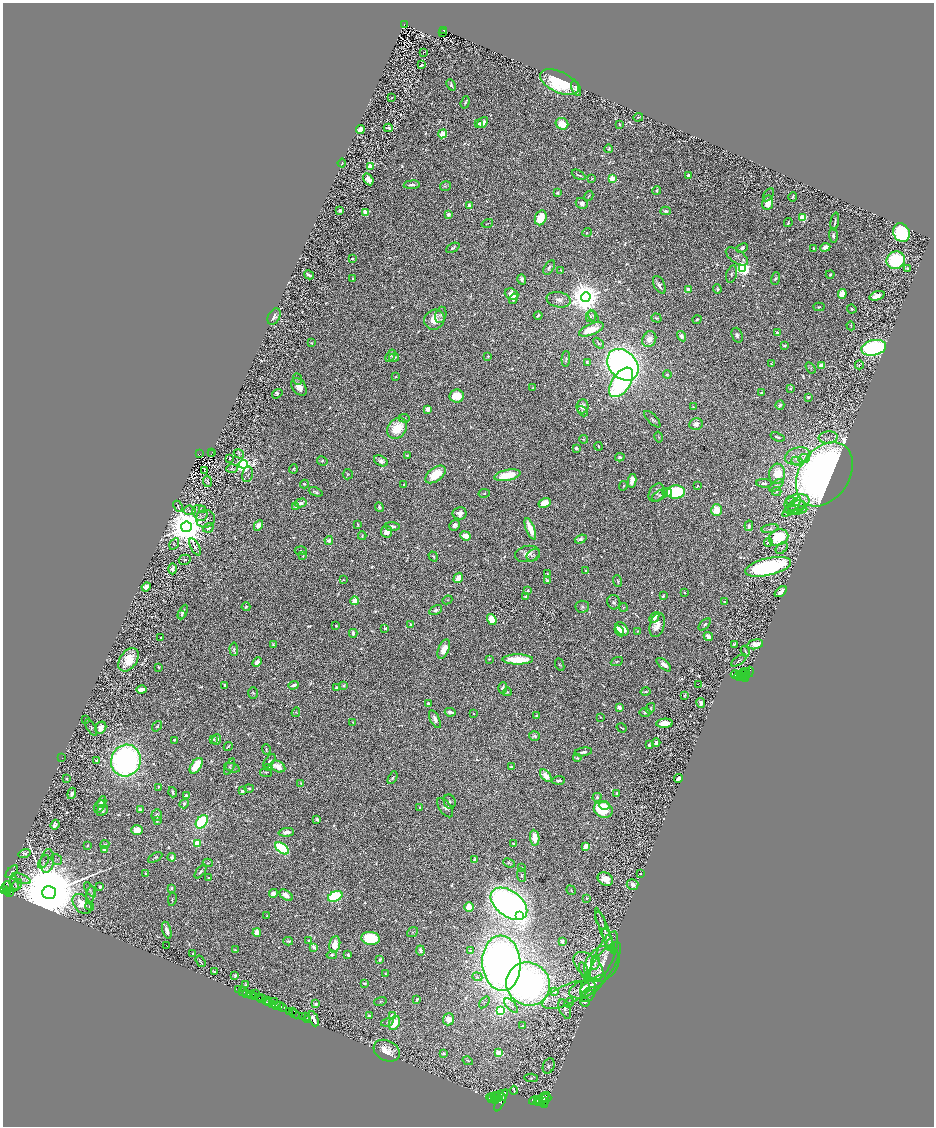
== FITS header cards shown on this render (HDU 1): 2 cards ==
NAXIS1  =                 1863
NAXIS2  =                 2248

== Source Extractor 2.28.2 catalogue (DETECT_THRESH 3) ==
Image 1863 x 2248 px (HDU 1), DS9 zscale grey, zoomed out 1/2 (1 PNG px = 2 x 2 image px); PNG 936 x 1128 px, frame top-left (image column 2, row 2247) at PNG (3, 3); each listed source drawn as its Kron ellipse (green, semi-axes under 4 px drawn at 4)
Background 0.554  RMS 0.013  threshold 0.0388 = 3 sigma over >= 5 px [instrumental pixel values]
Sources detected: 1805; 274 cannot appear on this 1/2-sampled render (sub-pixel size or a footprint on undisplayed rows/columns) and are neither listed nor drawn; of the other 1531, the 500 brightest by FLUX_AUTO listed and drawn (1031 fainter detections omitted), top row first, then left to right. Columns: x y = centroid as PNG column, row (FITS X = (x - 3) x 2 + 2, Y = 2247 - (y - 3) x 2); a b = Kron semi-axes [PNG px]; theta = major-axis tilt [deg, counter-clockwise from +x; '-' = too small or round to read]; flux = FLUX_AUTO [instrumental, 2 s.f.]
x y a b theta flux
404 24 3 2 - 41
444 30 3 2 - 42
442 32 2 1 - 5.4
423 53 2 1 - 5.7
421 65 4 2 - 6.1
559 82 21 10 -25 210
451 85 6 2 -66 7.6
576 88 8 4 -67 9.6
392 98 2 2 - 3.8
465 102 6 3 72 4.8
638 117 5 2 - 3.7
483 122 6 4 48 25
478 123 3 2 - 5.8
562 124 6 5 - 58
619 124 2 2 - 4.7
388 128 4 2 - 6.3
360 130 4 3 - 36
442 134 5 4 - 62
609 149 4 3 - 4.9
342 163 4 2 - 3.6
370 166 3 2 - 120
578 175 7 2 -28 5.3
688 175 3 2 - 8.8
368 179 6 4 -60 23
592 179 3 2 - 4.1
612 179 3 3 - 150
412 185 8 2 5 12
445 186 5 4 - 4.7
657 191 4 3 - 4.3
557 193 4 4 - 5.1
768 195 7 3 56 3.8
589 196 5 2 - 3.9
793 197 5 2 - 4
582 203 6 5 - 14
768 203 7 5 82 57
470 206 4 3 - 23
340 211 3 3 - 12
666 211 5 3 - 9.7
366 213 3 3 - 170
448 214 4 3 - 13
541 218 7 5 68 76
802 218 3 3 - 260
788 222 4 3 - 4.5
835 222 9 2 82 7.1
487 223 6 3 15 3.6
587 232 5 3 - 3.9
901 233 10 8 -67 340
833 236 7 4 -89 7.7
825 247 5 4 - 21
453 248 7 3 28 5.7
742 248 6 4 26 7.9
814 249 3 2 - 13
737 256 13 6 -34 12
352 258 3 2 - 3.6
896 260 9 8 - 240
549 268 8 4 59 11
743 268 4 3 - 1400
907 268 4 4 - 4.3
561 270 3 3 - 3.9
731 274 9 5 74 7.8
830 274 4 3 - 5.5
309 275 5 2 - 14
352 278 4 3 - 3.9
775 278 6 4 71 6.6
522 279 5 4 - 16
659 285 9 5 -63 15
688 289 3 3 - 23
717 289 5 3 - 5.5
512 294 7 5 -22 39
842 294 5 4 - 68
877 296 8 4 19 41
586 297 5 5 - 8500
513 299 5 4 - 16
559 300 12 7 -10 16
819 307 5 3 - 4.3
852 309 5 4 - 3.6
441 315 8 5 74 8
274 316 9 5 59 13
538 316 4 3 - 4.8
591 316 5 5 - 5.2
593 316 7 2 -59 3.6
656 318 5 3 - 5.6
697 319 5 3 - 5.3
434 320 10 9 - 46
851 326 4 3 - 4.2
591 329 13 5 23 59
777 333 2 2 - 27
737 335 8 5 -70 11
681 336 5 4 - 11
649 339 8 6 62 20
311 343 4 2 - 4.7
598 343 6 4 -45 4.4
784 346 4 3 - 4.6
874 348 12 7 12 720
391 356 7 3 60 4.1
488 356 3 3 - 6.2
394 357 5 3 - 6.2
566 359 8 4 88 5.9
587 362 3 3 - 6.6
772 364 3 2 - 4.2
623 365 17 13 -47 2100
859 365 4 4 - 3.9
821 366 3 3 - 60
811 368 6 4 -56 4.1
667 374 4 3 - 4.8
396 377 2 2 - 7.7
297 379 6 4 -68 3.8
621 382 17 9 56 500
299 387 10 6 -56 30
533 388 2 2 - 7.3
790 389 3 2 - 8.1
761 393 3 2 - 7.9
277 394 6 4 34 5.9
457 396 7 6 - 63
808 397 2 2 - 18
780 405 4 3 - 8.7
582 406 7 6 - 19
693 407 4 2 - 3.8
427 409 4 3 - 20
582 411 6 3 -47 4.5
404 418 6 3 -5 3.8
652 419 10 4 -45 8.1
696 424 7 6 - 19
397 428 11 9 51 110
659 437 5 3 - 3.8
777 437 7 3 -20 7.8
828 437 9 6 4 11
583 439 4 3 - 4.5
599 446 4 2 - 3.6
576 448 3 3 - 11
212 452 2 2 - 20
199 454 3 2 - 36
211 454 2 2 - 48
239 454 5 3 - 3.5
407 455 3 2 - 3.5
797 456 13 8 15 23
620 457 4 4 - 8.5
230 459 2 2 - 45
804 459 6 4 6 7.4
322 461 5 4 - 4.9
381 461 7 5 -28 15
797 461 6 4 -22 6.3
243 464 4 4 - 2300
232 468 6 3 4 3.7
293 469 4 4 - 4.4
204 470 2 2 - 34
248 474 8 5 79 7.5
348 474 5 5 - 3.5
435 474 12 6 37 96
777 474 10 8 85 67
824 474 35 25 55 2900
507 475 13 5 11 89
207 481 6 3 -80 6
632 481 7 4 80 37
764 483 8 4 -2 7.7
304 484 4 3 - 4.7
404 485 3 2 - 4
776 485 8 4 41 7.5
623 486 5 2 - 3.7
698 486 3 2 - 5.3
316 492 7 3 -23 7.5
667 492 4 4 - 29
676 492 9 6 3 230
776 492 5 4 - 4.5
484 493 5 4 - 4.1
657 493 10 7 57 13
660 495 9 4 31 7
791 501 5 4 - 5.2
797 502 13 8 16 22
301 503 6 3 14 12
544 503 6 4 30 51
178 506 6 2 -67 4.2
295 507 3 2 - 4.1
379 507 5 3 - 7.5
792 507 12 4 47 11
796 507 9 6 30 16
189 510 6 5 - 6.9
203 510 2 2 - 14
716 510 6 5 - 58
796 510 11 4 4 14
200 513 8 7 - 8.5
460 513 7 6 - 23
205 519 9 9 - 19
258 525 5 4 - 33
358 525 4 2 - 4
455 525 6 4 44 12
392 526 7 3 -4 11
749 526 5 3 - 8
186 527 5 5 - 14000
208 528 5 4 - 15
530 529 11 4 -68 53
770 529 8 4 11 7.5
386 532 6 5 - 21
362 536 4 3 - 4
465 536 5 4 - 34
778 537 10 8 23 170
581 539 6 4 20 11
329 540 4 4 - 13
768 542 4 3 - 7.6
174 544 6 4 57 4.8
195 547 9 4 -62 9.1
782 548 7 4 44 5.8
301 551 6 3 -5 4.2
527 554 12 8 12 23
533 555 7 5 36 5.6
303 556 3 3 - 5.7
433 556 5 3 - 4.3
185 560 6 5 - 4.7
768 567 23 8 13 690
173 569 5 3 - 12
586 571 3 2 - 4.8
547 574 3 2 - 4.2
458 578 5 3 - 60
343 579 2 2 - 4.3
547 581 4 3 - 8.8
618 581 6 3 -70 4.3
146 587 5 4 - 20
527 591 3 2 - 7.4
781 592 7 3 38 37
684 593 2 2 - 4.3
663 596 3 2 - 5.5
526 597 4 2 - 7
447 600 5 3 - 3.5
355 601 4 3 - 54
614 602 7 6 - 8.8
725 602 2 2 - 17
246 607 4 3 - 4.1
582 607 7 6 - 7.2
623 607 4 3 - 3.5
436 610 7 4 28 8.6
183 612 8 4 62 10
182 615 4 3 - 4.4
654 617 6 4 49 20
492 619 6 4 -53 52
411 625 3 2 - 11
657 625 12 7 74 36
705 625 7 4 46 5.6
336 626 3 2 - 4.2
385 628 2 2 - 20
622 629 8 5 -48 66
619 631 6 3 -58 32
637 631 2 2 - 5.6
353 633 4 2 - 9.4
708 636 5 3 - 27
161 637 2 2 - 3.5
734 644 3 3 - 3.9
755 644 8 4 12 23
273 645 4 3 - 3.7
234 649 7 4 -87 4.8
444 649 10 5 67 38
745 651 5 2 - 4.9
489 659 4 3 - 4.1
518 659 15 5 0 130
128 660 13 8 55 79
739 660 9 2 35 3.8
617 661 6 3 24 4.6
257 662 5 4 - 22
560 665 6 4 -68 4
664 665 9 4 -41 17
159 667 3 2 - 3.7
749 672 5 3 - 1300
743 673 5 2 - 3300
746 673 5 2 - 2100
736 675 5 3 - 1600
739 676 5 2 - 2500
746 676 4 3 - 1900
741 677 3 2 - 1900
746 679 3 2 - 1100
698 684 2 1 - 33
225 685 4 2 - 5.2
293 685 5 2 - 15
344 686 3 3 - 5.4
336 688 2 2 - 31
503 688 5 4 - 14
141 690 5 3 - 36
507 692 4 4 - 4.7
646 692 5 2 - 6.6
253 693 6 4 89 4.8
684 695 3 2 - 5.5
701 703 5 3 - 15
428 704 3 3 - 4.1
619 707 2 2 - 50
650 708 5 4 - 4.1
296 712 5 4 - 3.9
450 712 5 3 - 15
645 712 5 4 - 6.6
474 714 2 2 - 5.1
536 716 3 3 - 7.4
600 717 2 2 - 8.6
435 719 10 4 -64 14
86 720 3 2 - 5.6
353 722 3 2 - 3.5
665 723 8 4 3 62
157 726 6 3 50 4.5
91 727 9 4 -59 6.3
101 728 6 5 - 19
622 728 5 2 - 3.5
534 736 5 4 - 6.3
213 739 3 3 - 4.3
216 739 5 3 - 11
174 740 3 3 - 4.1
656 743 4 3 - 19
649 745 4 3 - 7.9
228 746 5 2 - 3.8
266 750 5 3 - 4.5
583 752 9 3 9 9.8
62 758 2 1 - 33
577 758 4 3 - 5.3
97 760 3 2 - 4
126 761 16 14 67 1100
269 761 8 3 50 5.7
196 766 9 5 55 85
230 767 9 4 64 5.4
269 767 4 3 - 11
278 767 8 5 -28 49
511 767 4 3 - 9.4
232 768 8 4 -15 5.8
266 772 6 4 -10 3.6
546 776 7 4 -49 36
393 778 7 4 62 5.1
678 778 4 3 - 16
67 779 2 2 - 4.1
559 780 6 3 4 9.9
301 783 4 3 - 3.6
159 787 3 3 - 4.1
249 788 5 3 - 5.8
242 791 3 3 - 7.7
173 792 5 3 - 6
72 793 6 4 72 13
617 793 4 4 - 5.2
186 796 2 2 - 39
597 797 4 4 - 6.4
102 802 6 3 62 15
450 802 7 6 - 7.9
184 804 5 3 - 8.5
604 805 5 2 - 20
99 806 7 4 55 18
419 808 2 2 - 4.4
445 808 11 5 -55 11
140 809 2 2 - 31
102 810 6 4 43 6.9
603 810 10 7 -24 150
157 815 6 5 - 8.9
317 819 3 3 - 7.8
157 821 4 3 - 3.7
202 822 7 5 51 230
55 825 5 4 - 7.5
137 830 6 5 - 43
286 832 8 4 5 23
535 838 8 4 -82 51
197 843 3 3 - 180
105 844 4 3 - 4.1
513 844 4 2 - 6.1
87 845 3 2 - 3.7
586 846 4 4 - 28
282 848 8 4 -38 430
105 849 2 2 - 38
25 853 6 4 17 6.1
155 857 8 3 30 4.4
172 857 4 3 - 13
57 859 6 5 - 4.4
475 860 3 3 - 21
47 861 12 6 81 7.7
44 862 7 3 55 3.6
208 863 5 4 - 3.6
509 863 6 3 -25 4.4
521 868 3 3 - 4.8
201 871 8 3 51 7.4
12 872 8 4 47 5.4
146 874 4 3 - 7.6
640 874 3 3 - 3.8
522 875 7 4 -81 6.8
208 878 2 2 - 8.8
21 879 10 4 -20 9.4
605 879 8 6 -28 51
15 883 7 4 -75 4.8
16 885 7 3 48 5.4
633 885 6 5 - 17
7 887 6 3 87 870
100 887 3 3 - 6
172 888 4 3 - 5.9
3 889 2 2 - 760
90 890 8 4 -56 6.6
571 890 5 3 - 4
7 891 4 2 - 310
49 892 7 6 - 100000
10 893 3 2 - 130
273 893 4 4 - 19
90 895 9 3 78 5.3
286 895 7 4 -38 26
335 896 8 5 27 310
587 898 2 2 - 18
172 899 6 3 80 4.6
82 904 11 8 -49 57
509 904 21 12 -37 2200
90 906 4 3 - 3.9
469 907 5 4 - 52
520 915 3 3 - 50
266 916 4 2 - 3.7
601 921 9 2 -69 4.7
167 930 9 3 -74 17
605 931 24 3 -69 17
412 932 6 4 40 4.1
257 933 4 4 - 40
370 938 9 6 -6 200
608 938 11 3 -71 11
288 941 5 2 - 7.3
308 941 2 2 - 4.3
562 941 4 3 - 9.1
335 944 8 5 79 41
166 945 2 1 - 4.1
610 945 6 3 -81 13
314 947 4 3 - 11
235 950 2 2 - 3.7
420 950 5 3 - 12
471 951 2 2 - 9.9
193 953 2 2 - 3.5
332 955 5 4 - 7
348 955 3 2 - 4.5
604 957 27 9 66 34
380 959 4 3 - 8.2
200 961 6 2 -56 4.4
501 963 28 19 -86 2800
595 963 7 3 82 6.5
602 964 20 15 49 40
588 966 17 10 -41 63
584 970 8 4 -70 8.6
600 970 33 10 55 36
214 972 4 3 - 6.2
386 974 3 2 - 7.2
235 975 3 3 - 6.8
477 977 5 4 - 4.8
364 983 3 2 - 5
528 984 22 21 - 1200
593 984 14 5 31 23
246 985 4 3 - 5.1
582 989 14 8 21 40
238 990 2 1 - 44
242 991 3 2 - 160
554 991 3 3 - 20
246 993 2 1 - 740
250 994 3 1 - 50
256 994 2 1 - 17
588 994 9 5 45 8.9
251 995 2 1 - 33
566 995 26 10 25 26
254 996 3 2 - 100
259 998 2 1 - 79
262 999 5 1 - 500
268 1000 3 2 - 450
417 1000 4 3 - 8.1
380 1001 6 4 17 4.7
266 1002 2 1 - 420
269 1002 3 2 - 290
274 1002 2 2 - 450
484 1002 6 4 51 4.2
585 1002 5 3 - 5.6
569 1003 5 4 - 3.9
316 1004 3 3 - 12
273 1005 3 2 - 370
276 1005 3 1 - 610
279 1005 4 3 - 840
511 1006 9 4 -47 5.9
282 1008 4 2 - 700
565 1009 10 5 -67 8.2
289 1011 4 2 - 650
500 1011 3 3 - 610
292 1012 2 2 - 500
295 1014 5 3 - 830
369 1016 3 2 - 19
392 1016 3 3 - 34
302 1017 2 1 - 31
305 1017 2 1 - 120
314 1019 8 3 -67 20
448 1019 6 5 - 36
307 1020 2 1 - 16
387 1022 6 3 17 4.7
394 1023 7 5 65 71
523 1025 4 2 - 3.8
387 1051 14 10 -28 50
444 1053 2 2 - 21
498 1053 4 4 - 39
468 1061 5 3 - 3.7
549 1066 8 5 69 7.7
531 1078 7 4 -4 4
514 1090 4 2 - 3.8
498 1096 7 3 58 3800
501 1096 4 2 - 1800
494 1097 7 2 2 830
491 1098 3 2 - 1200
494 1099 3 2 - 2600
542 1099 9 3 40 3300
545 1099 6 3 20 3200
501 1100 12 3 63 4400
535 1100 6 3 16 2000
496 1101 2 2 - 1700
538 1101 5 2 - 2500
540 1102 3 2 - 2100
545 1102 4 3 - 1800
544 1105 3 3 - 1600
At the frame edge (FLAGS 8, measured only in part): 1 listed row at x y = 3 889
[1031 fainter detections neither listed nor drawn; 274 sub-pixel or undisplayed-footprint detections neither listed nor drawn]